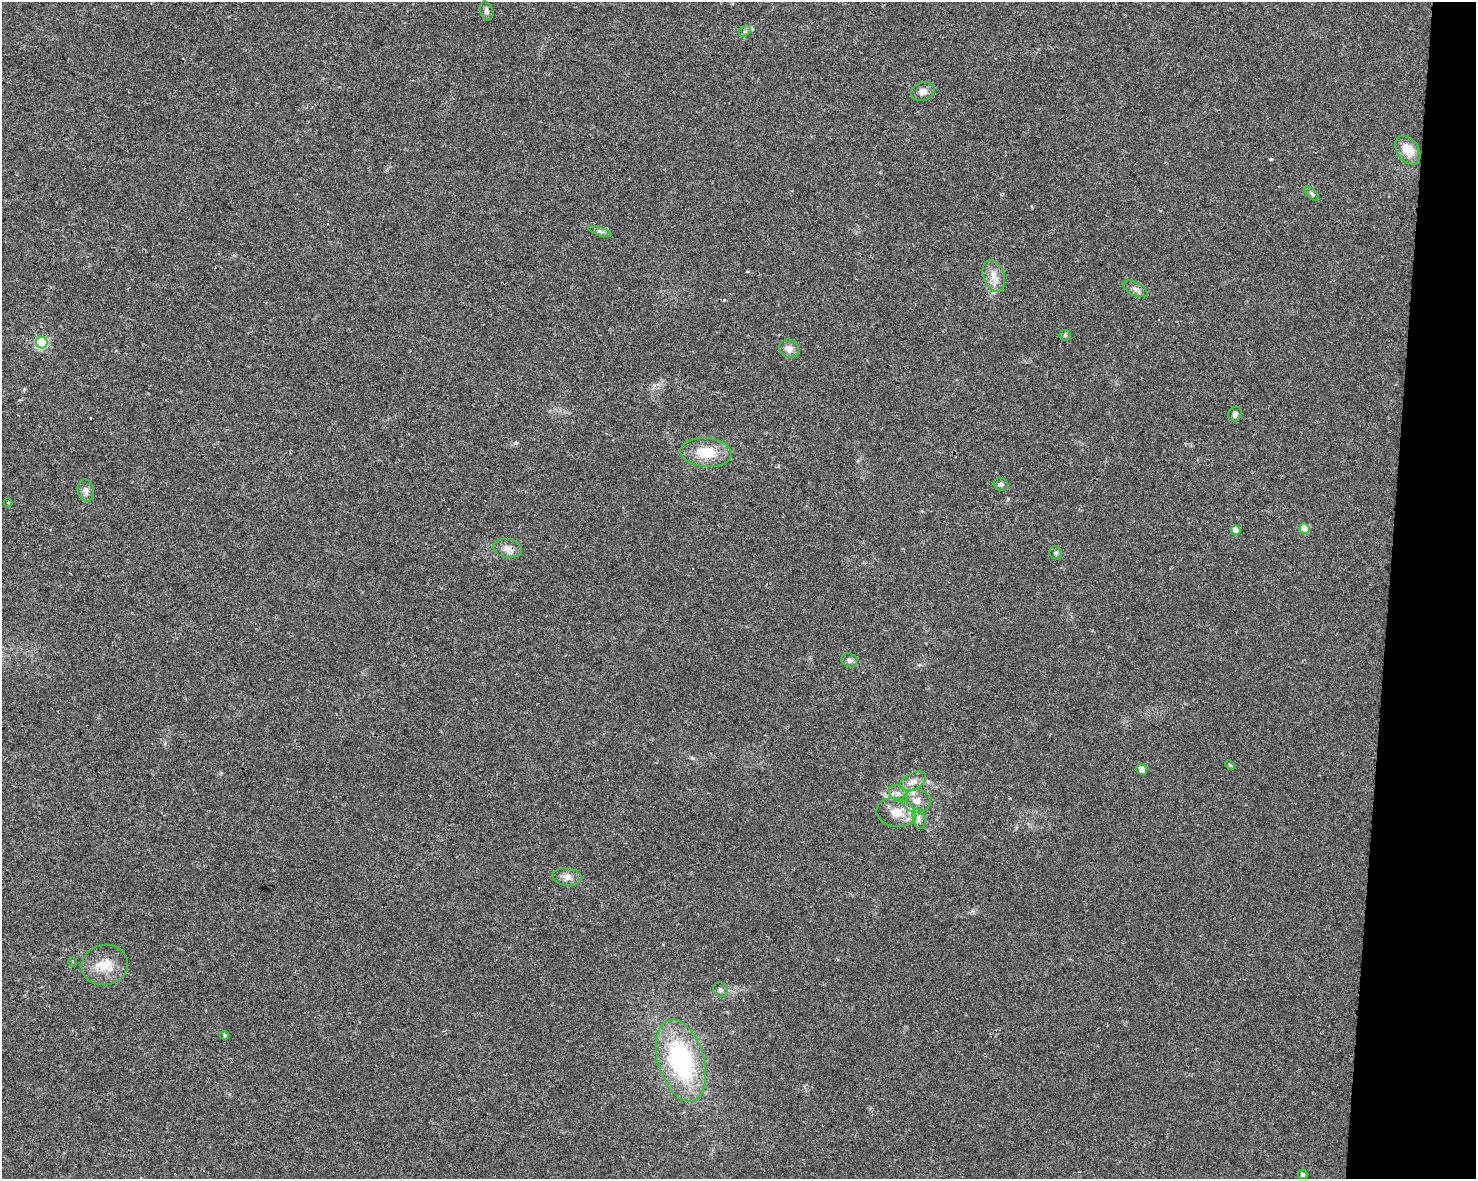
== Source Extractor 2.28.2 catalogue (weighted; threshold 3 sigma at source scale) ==
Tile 6 of 3 x 4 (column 3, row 2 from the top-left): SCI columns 3176-4649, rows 2361-3537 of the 4934 x 4714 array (HDU 1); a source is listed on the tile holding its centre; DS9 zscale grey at full resolution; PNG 1478 x 1181 px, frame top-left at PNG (2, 2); each listed source drawn as its Kron ellipse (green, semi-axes under 4 px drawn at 4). Shown black and unused: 6% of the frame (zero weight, under 2 of 3 exposures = <1% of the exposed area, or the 3 px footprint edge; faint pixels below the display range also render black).
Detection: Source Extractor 2.28.2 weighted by HDU 2 'WHT'; one run over the whole footprint, this tile lists its part. Background 0.0196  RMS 0.0049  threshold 0.0222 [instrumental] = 3 sigma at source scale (4.5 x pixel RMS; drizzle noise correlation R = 1.50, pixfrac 1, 0.0396/0.0396 arcsec/px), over >= 5 px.
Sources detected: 39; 2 cosmic-ray / hot-pixel residue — neither listed nor drawn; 2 inside a brighter listed object's ellipse — not listed separately; the other 35 listed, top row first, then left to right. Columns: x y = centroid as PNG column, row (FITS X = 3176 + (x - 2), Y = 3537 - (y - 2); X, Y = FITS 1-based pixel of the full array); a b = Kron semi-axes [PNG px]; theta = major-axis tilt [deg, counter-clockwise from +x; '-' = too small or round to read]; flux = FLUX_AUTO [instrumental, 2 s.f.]
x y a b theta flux
487 11 9 6 -72 1.5
745 31 6 5 - 0.96
923 91 12 9 22 3.5
1408 150 16 10 -54 9.1
1312 194 9 4 -45 1
600 231 12 3 -18 1
994 276 16 10 -71 5.2
1135 289 13 6 -26 2.3
1065 335 5 5 - 0.8
42 343 6 5 - 51
789 349 10 9 - 3.3
1235 414 8 6 54 1.6
706 453 26 14 -5 13
1001 484 7 6 - 1.3
86 491 11 8 -77 2.5
8 502 4 3 - 0.54
1304 528 5 5 - 13
1236 530 5 4 - 6.8
507 548 14 9 -10 3.7
1056 553 7 6 - 1
850 660 8 6 -22 1.8
1230 765 5 4 - 0.61
1142 769 6 5 - 2.9
913 781 14 8 27 3.8
898 793 10 7 -32 2.5
916 801 14 11 -3 4.9
896 813 19 14 -10 8.6
919 819 10 6 -75 2
567 877 14 9 -8 3.3
73 962 4 3 - 0.43
105 965 23 20 12 11
720 990 8 7 - 1.4
225 1035 4 4 - 1.2
681 1060 42 23 -74 67
1303 1174 5 4 - 1.1
Unlisted compact peaks at least as high as the median listed source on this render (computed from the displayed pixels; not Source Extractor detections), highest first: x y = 1271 159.